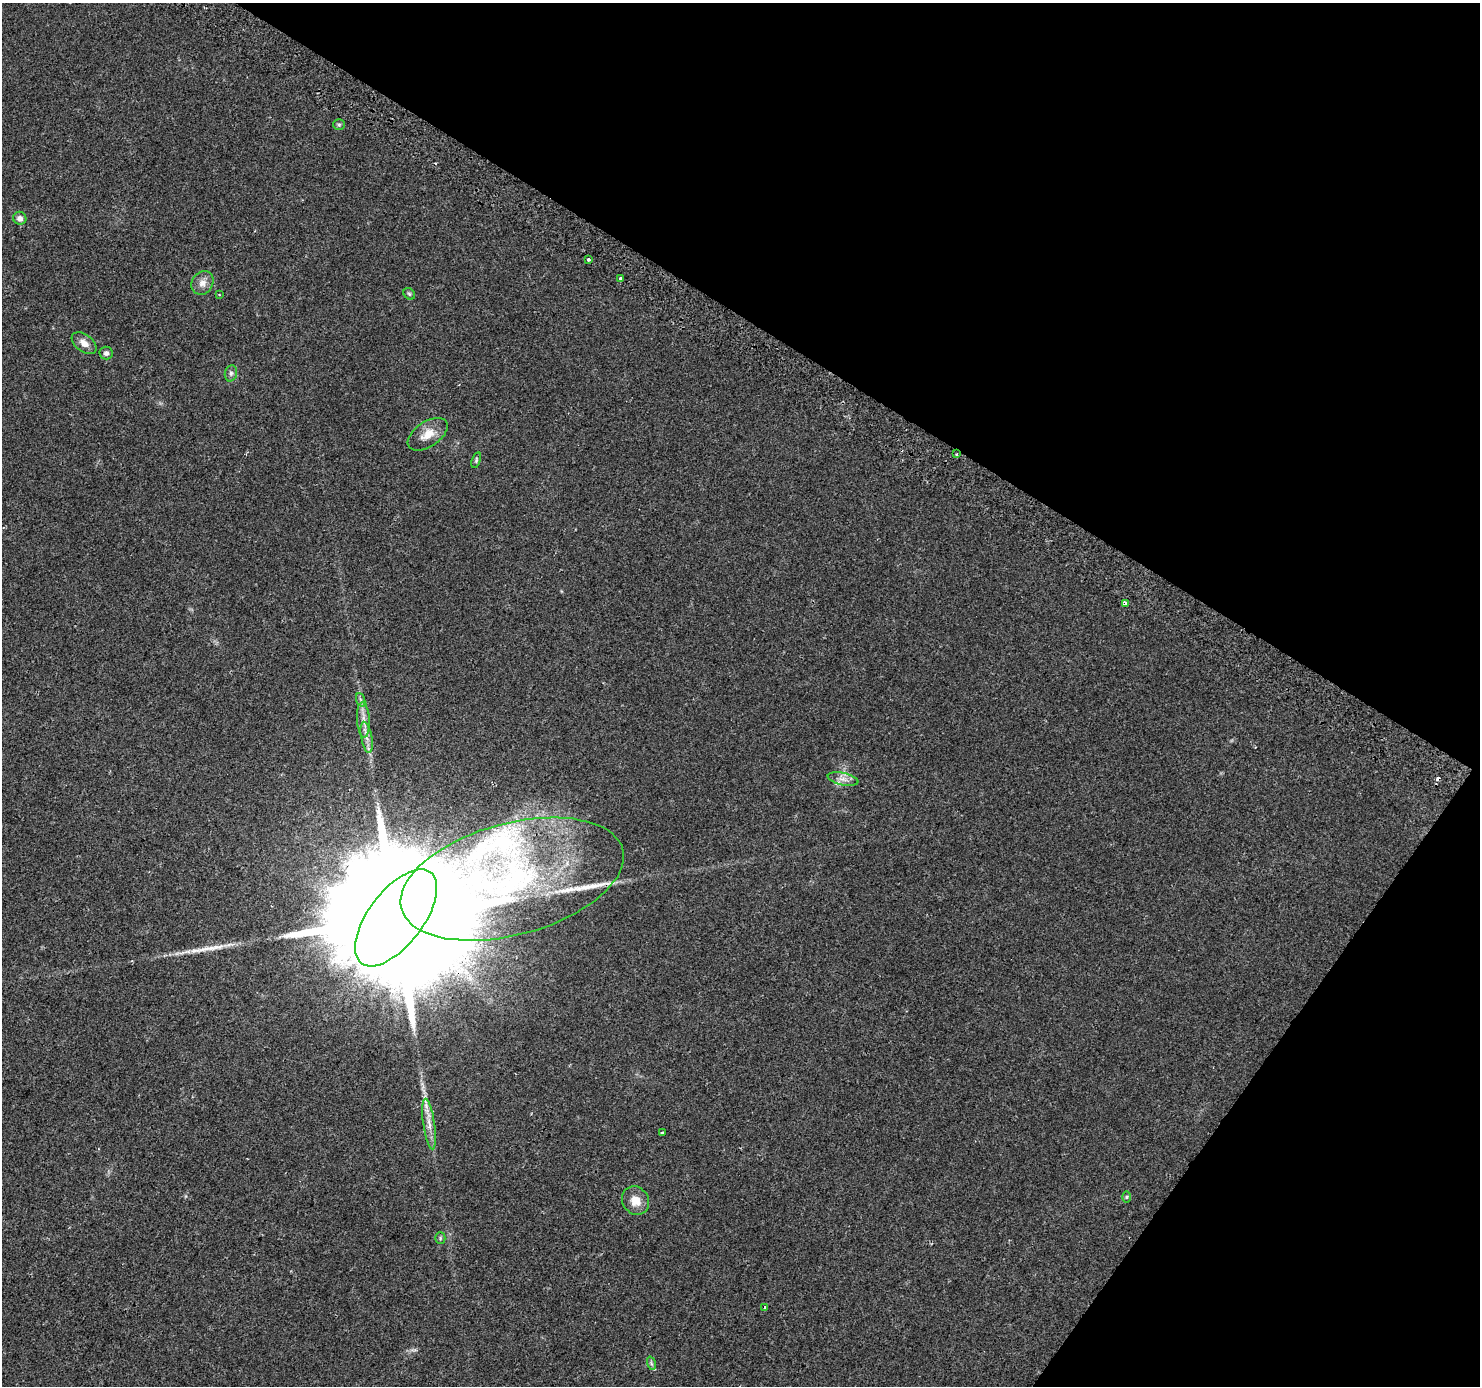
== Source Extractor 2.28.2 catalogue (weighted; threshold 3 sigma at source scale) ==
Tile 8 of 4 x 4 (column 4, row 2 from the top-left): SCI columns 4458-5935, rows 2990-4373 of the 5967 x 6046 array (HDU 1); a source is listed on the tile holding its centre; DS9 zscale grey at full resolution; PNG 1482 x 1388 px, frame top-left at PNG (2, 3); each listed source drawn as its Kron ellipse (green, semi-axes under 4 px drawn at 4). Shown black and unused: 30% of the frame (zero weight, under 2 of 3 exposures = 2% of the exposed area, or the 3 px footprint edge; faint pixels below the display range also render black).
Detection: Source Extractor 2.28.2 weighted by HDU 2 'WHT'; one run over the whole footprint, this tile lists its part. Background 0.0422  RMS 0.0063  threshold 0.0285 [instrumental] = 3 sigma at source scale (4.5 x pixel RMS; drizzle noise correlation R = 1.50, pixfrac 1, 0.0396/0.0396 arcsec/px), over >= 5 px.
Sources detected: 32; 1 cosmic-ray / hot-pixel residue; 2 long thin detections or spike segments (spike, bleed or trail) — neither listed nor drawn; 2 inside a brighter listed object's ellipse — not listed separately; the other 27 listed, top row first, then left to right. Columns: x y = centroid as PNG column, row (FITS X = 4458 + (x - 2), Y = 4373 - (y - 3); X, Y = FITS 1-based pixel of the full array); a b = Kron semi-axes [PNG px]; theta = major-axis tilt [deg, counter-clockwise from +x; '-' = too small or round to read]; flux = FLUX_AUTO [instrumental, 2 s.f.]
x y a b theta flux
339 125 6 5 - 1
20 218 7 6 - 3
588 259 3 3 - 5.5
621 279 4 4 - 11
202 283 12 10 56 4.8
409 294 6 5 - 1.1
219 295 3 3 - 0.65
84 343 14 8 -37 4.5
106 353 6 6 - 2.2
231 373 8 6 76 1.9
428 434 22 12 34 9.2
957 454 3 2 - 1.2
476 460 8 4 73 1.1
1125 603 3 3 - 4.5
361 700 7 4 -71 1.3
363 720 18 6 -87 4.9
367 737 16 5 -79 4.1
843 779 16 6 -11 3.8
512 879 114 56 15 190
396 918 57 27 53 57000
429 1124 25 5 -82 6.6
663 1132 3 3 - 13
1127 1197 6 4 89 0.88
636 1201 15 13 -57 8
440 1238 6 5 - 0.95
765 1308 3 3 - 2.3
651 1363 7 4 -72 1.1
Overlapping masked pixels (flux is a lower limit): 2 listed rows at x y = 957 454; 396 918